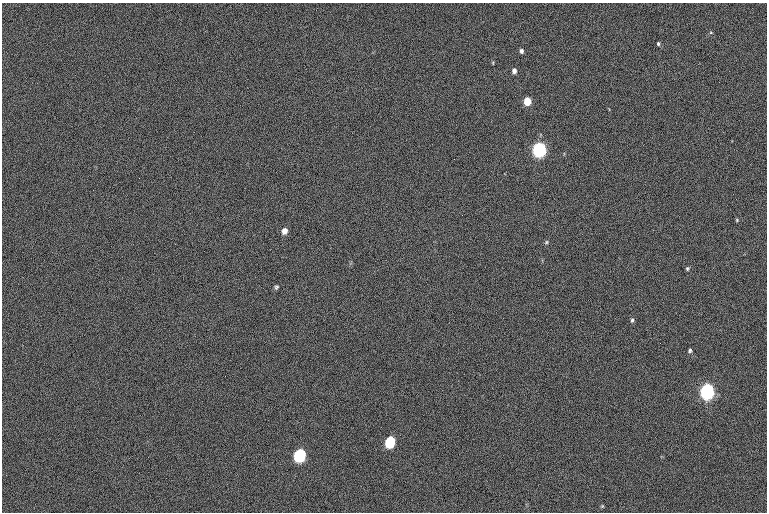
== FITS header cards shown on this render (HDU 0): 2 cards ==
NAXIS1  =                 765  / length of data axis 1
NAXIS2  =                 510  / length of data axis 2

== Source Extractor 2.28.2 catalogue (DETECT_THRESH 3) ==
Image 765 x 510 px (HDU 0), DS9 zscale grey, 1 PNG px = 1 image px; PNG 769 x 514 px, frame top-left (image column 1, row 510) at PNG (2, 3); no overlay
Background -68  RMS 13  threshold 39.6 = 3 sigma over >= 5 px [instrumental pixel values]
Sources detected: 18; all 18 listed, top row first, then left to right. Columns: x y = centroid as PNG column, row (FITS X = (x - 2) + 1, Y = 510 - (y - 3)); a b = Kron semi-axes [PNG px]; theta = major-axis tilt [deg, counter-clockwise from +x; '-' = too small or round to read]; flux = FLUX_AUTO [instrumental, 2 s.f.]
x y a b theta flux
658 44 4 4 - 1400
522 51 5 4 - 2400
493 63 5 3 - 760
514 71 5 4 - 4000
527 101 5 5 - 31000
539 149 6 6 - 300000
737 220 4 4 - 910
284 231 7 6 - 5600
546 242 5 4 - 1200
687 268 5 5 - 1200
276 287 5 5 - 1500
632 320 6 5 - 1600
660 343 2 2 - 360
690 350 4 3 - 1400
707 391 7 6 - 340000
390 442 7 6 - 64000
300 455 8 7 - 120000
602 506 5 4 - 900